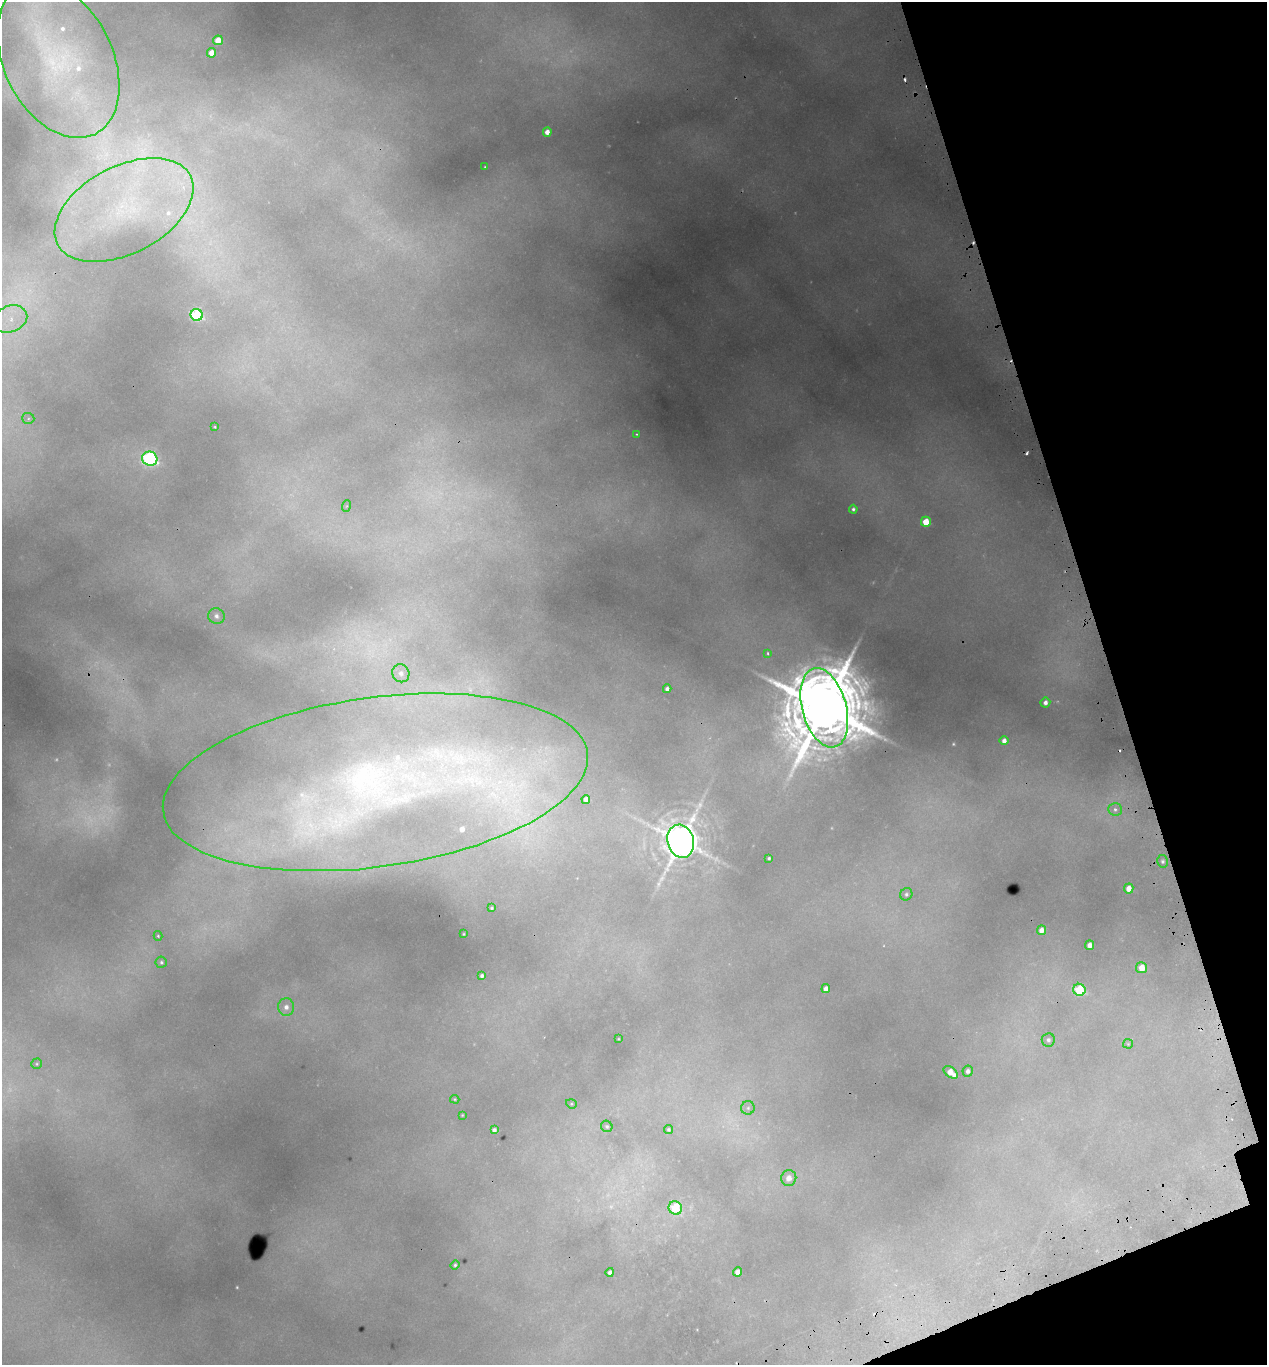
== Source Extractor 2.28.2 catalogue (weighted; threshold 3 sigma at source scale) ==
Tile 12 of 4 x 4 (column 4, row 3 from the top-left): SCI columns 3922-5186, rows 1424-2786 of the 5366 x 5570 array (HDU 1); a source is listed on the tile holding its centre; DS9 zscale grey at full resolution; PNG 1269 x 1367 px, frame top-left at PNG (2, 2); each listed source drawn as its Kron ellipse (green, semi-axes under 4 px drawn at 4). Shown black and unused: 14% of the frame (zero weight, under 2 of 3 exposures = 4% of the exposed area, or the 3 px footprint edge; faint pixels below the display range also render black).
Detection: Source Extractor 2.28.2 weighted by HDU 2 'WHT'; one run over the whole footprint, this tile lists its part. Background 0.146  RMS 0.007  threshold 0.0315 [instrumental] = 3 sigma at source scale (4.5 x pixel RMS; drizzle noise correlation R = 1.50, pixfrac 1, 0.0396/0.0396 arcsec/px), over >= 5 px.
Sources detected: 105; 31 too faint to see at this stretch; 8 cosmic-ray / hot-pixel residue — neither listed nor drawn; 7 inside a brighter listed object's ellipse — not listed separately; the other 59 listed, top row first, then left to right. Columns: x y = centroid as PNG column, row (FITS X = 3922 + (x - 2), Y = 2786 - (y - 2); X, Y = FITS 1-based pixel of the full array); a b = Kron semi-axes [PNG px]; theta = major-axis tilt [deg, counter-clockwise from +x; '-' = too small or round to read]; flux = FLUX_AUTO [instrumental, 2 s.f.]
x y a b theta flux
218 40 5 4 - 14
212 53 5 4 - 11
58 60 83 54 -64 180
547 132 4 4 - 7.1
485 167 3 2 - 0.6
124 210 75 43 28 150
197 315 6 6 - 110
10 319 17 13 22 17
28 418 6 5 - 1.7
215 427 3 2 - 0.88
636 434 2 2 - 0.63
150 459 7 7 - 190
346 506 6 3 70 0.92
853 509 4 4 - 2.1
926 522 5 5 - 23
216 616 8 7 - 3.4
768 653 3 3 - 1.1
401 673 9 8 - 4.3
667 689 4 4 - 3.6
1045 702 5 5 - 4.4
824 708 41 22 -75 12000
1004 741 4 4 - 5.3
375 782 214 84 8 560
586 799 4 4 - 5.1
1115 809 7 6 - 2.9
681 841 17 13 -74 3100
769 858 3 3 - 1.2
1163 861 6 5 - 2.1
1129 889 5 4 - 9.7
906 894 6 6 - 2.2
492 908 3 3 - 0.95
1041 930 5 4 - 6.3
464 934 3 2 - 0.65
158 936 5 4 - 1.1
1089 945 5 4 - 6.3
161 962 5 5 - 1.7
1142 968 5 5 - 14
482 976 4 4 - 2.4
826 989 4 4 - 6
1079 990 6 6 - 62
286 1007 9 8 - 5.8
618 1039 3 2 - 0.52
1048 1040 7 6 - 2.4
1128 1044 5 4 - 0.84
37 1064 5 5 - 1.1
968 1071 5 5 - 3.2
951 1072 8 5 -39 14
455 1099 5 3 - 0.89
571 1104 5 4 - 0.97
748 1108 7 6 - 1.9
462 1115 3 2 - 0.66
607 1126 6 5 - 1.4
669 1129 4 4 - 1.4
494 1130 4 4 - 3.1
789 1178 8 7 - 6.3
675 1208 7 6 - 47
455 1265 4 4 - 1.5
610 1272 4 4 - 3.2
737 1272 4 4 - 7.3
Overlapping masked pixels (flux is a lower limit): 2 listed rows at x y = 824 708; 375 782
Isophote crosses this tile's border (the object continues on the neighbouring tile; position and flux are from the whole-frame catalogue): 1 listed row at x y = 58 60